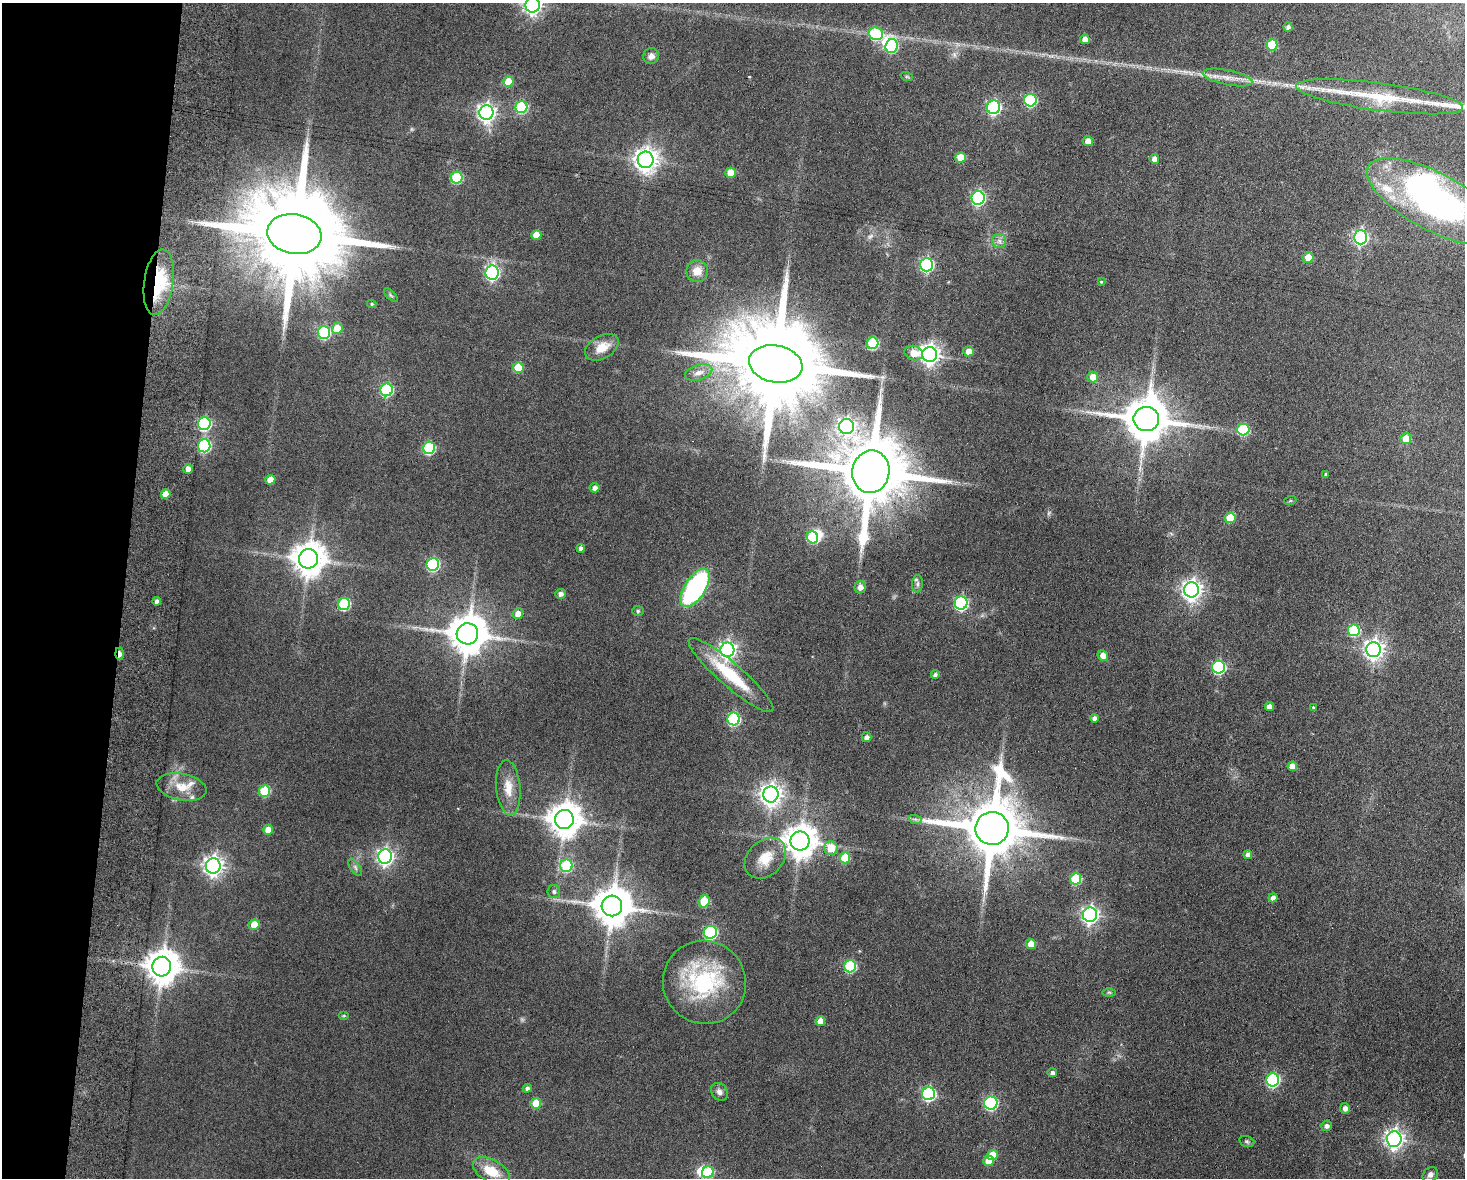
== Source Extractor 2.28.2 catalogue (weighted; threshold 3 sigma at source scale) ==
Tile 7 of 3 x 4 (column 1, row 3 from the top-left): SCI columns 170-1632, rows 1187-2362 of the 4838 x 4724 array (HDU 1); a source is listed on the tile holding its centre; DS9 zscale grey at full resolution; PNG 1467 x 1180 px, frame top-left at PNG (2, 3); each listed source drawn as its Kron ellipse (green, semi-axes under 4 px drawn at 4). Shown black and unused: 8% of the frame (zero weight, under 9 of 18 exposures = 3% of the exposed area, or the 3 px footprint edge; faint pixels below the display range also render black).
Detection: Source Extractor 2.28.2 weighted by HDU 2 'WHT'; one run over the whole footprint, this tile lists its part. Background 0.136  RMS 0.0032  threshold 0.0132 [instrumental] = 3 sigma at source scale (4.09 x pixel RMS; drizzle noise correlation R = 1.36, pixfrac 0.8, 0.05/0.05 arcsec/px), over >= 5 px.
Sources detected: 151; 3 too faint to see at this stretch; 4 inside a brighter object's white glare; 2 long thin detections or spike segments (spike, bleed or trail) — neither listed nor drawn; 3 inside a brighter listed object's ellipse — not listed separately; the other 139 listed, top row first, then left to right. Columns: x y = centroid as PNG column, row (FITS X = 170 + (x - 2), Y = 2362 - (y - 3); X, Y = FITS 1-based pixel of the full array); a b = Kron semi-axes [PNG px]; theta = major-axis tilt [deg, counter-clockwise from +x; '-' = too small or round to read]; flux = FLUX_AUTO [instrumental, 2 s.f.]
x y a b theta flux
533 5 8 7 - 140
1288 27 4 4 - 0.98
876 34 7 6 - 24
1085 39 5 5 - 2.4
1272 45 5 5 - 13
892 46 7 6 - 27
651 56 8 7 - 1.5
907 77 6 4 -19 0.42
1228 78 25 7 -11 3.6
508 82 5 5 - 6
1379 97 84 14 -8 19
1030 100 6 6 - 29
521 107 6 6 - 24
994 107 7 6 - 54
486 112 7 7 - 130
1088 141 5 5 - 2.4
961 157 5 5 - 6
1154 159 5 5 - 1.7
646 160 8 8 - 250
731 173 5 5 - 5.7
457 177 6 5 - 21
978 198 7 6 - 55
1434 201 74 28 -28 93
294 234 27 20 -10 8300
536 235 5 5 - 4.5
1360 237 7 6 - 69
999 241 7 7 - 1.2
1308 258 5 5 - 4.9
927 265 6 6 - 52
697 271 11 11 - 3.6
492 273 7 6 - 63
159 282 33 14 81 17
1101 282 3 3 - 0.29
391 295 8 3 -45 0.48
372 304 4 3 - 0.47
337 328 5 5 - 6.7
324 332 6 6 - 30
873 343 6 5 - 22
602 347 18 11 30 4.8
969 351 5 5 - 2.7
914 353 9 7 -15 3.9
930 354 7 7 - 180
776 364 27 18 -11 7900
518 367 5 5 - 9.8
699 373 14 7 17 2
1093 377 5 5 - 3.8
387 390 6 6 - 30
1146 419 13 12 - 1300
204 424 6 6 - 40
847 427 7 7 - 85
1243 429 6 6 - 21
1406 439 5 5 - 4.9
204 446 6 6 - 37
429 448 6 6 - 25
188 469 5 4 - 2.1
871 472 21 18 81 4000
1326 474 4 3 - 0.37
270 480 5 5 - 3.6
595 488 5 5 - 1.3
166 494 5 4 - 4
1290 501 6 4 19 0.35
1230 518 5 5 - 8.2
812 537 6 5 - 19
581 548 4 4 - 0.97
308 559 10 9 - 560
433 564 6 6 - 35
917 584 8 5 84 0.89
860 587 6 6 - 1.8
695 588 22 10 57 47
1192 590 7 7 - 170
560 594 5 5 - 1.2
157 601 4 4 - 1
961 603 6 6 - 48
344 604 6 6 - 26
638 611 6 5 - 0.56
518 614 5 5 - 2.5
1354 630 6 6 - 21
467 634 11 10 - 910
727 650 7 7 - 110
1374 650 7 7 - 160
119 654 6 3 -88 1.9
1103 655 5 5 - 2.4
1219 667 6 6 - 39
731 675 55 11 -41 17
935 675 4 4 - 0.74
1269 706 4 4 - 1.8
1313 708 4 3 - 0.32
1094 718 4 4 - 1.3
734 719 6 6 - 33
866 737 5 5 - 1.4
1292 766 5 4 - 2.8
182 787 25 13 -12 5.5
508 788 28 12 -85 5.4
264 791 6 5 - 15
771 794 8 7 - 200
564 819 9 9 - 570
915 819 7 4 -18 0.71
992 828 17 16 - 2600
268 830 5 5 - 3.2
800 841 9 9 - 540
831 848 7 6 - 5.8
1248 855 4 4 - 1.4
385 857 7 7 - 110
765 858 23 17 44 6.5
845 858 5 5 - 11
213 866 7 7 - 170
566 866 6 6 - 22
355 867 10 4 -55 0.87
1076 879 6 5 - 17
554 891 6 6 - 0.82
1273 898 4 4 - 1.7
704 901 6 5 - 10
612 906 10 10 - 920
1090 915 7 7 - 110
254 925 5 5 - 6.2
710 932 6 6 - 39
1031 944 5 5 - 3.5
850 966 6 6 - 24
162 967 10 9 - 620
704 982 42 41 - 33
1109 992 6 4 0 0.42
344 1016 5 3 - 0.31
820 1021 5 4 - 3.4
1052 1072 5 4 - 1
1273 1080 6 6 - 41
527 1088 4 4 - 0.91
719 1092 9 7 -50 1.3
929 1094 6 6 - 41
536 1103 5 5 - 7.2
991 1103 6 6 - 40
1345 1108 5 5 - 1.3
1327 1126 5 5 - 1.1
1394 1139 7 7 - 140
1247 1142 8 5 -17 0.55
993 1155 5 5 - 5.5
989 1161 5 5 - 3.9
491 1171 20 11 -28 7.1
708 1172 6 5 - 17
1430 1175 8 6 44 1.1
Overlapping masked pixels (flux is a lower limit): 2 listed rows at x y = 159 282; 119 654
Isophote crosses this tile's border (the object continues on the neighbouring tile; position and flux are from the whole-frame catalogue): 2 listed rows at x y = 533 5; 1434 201